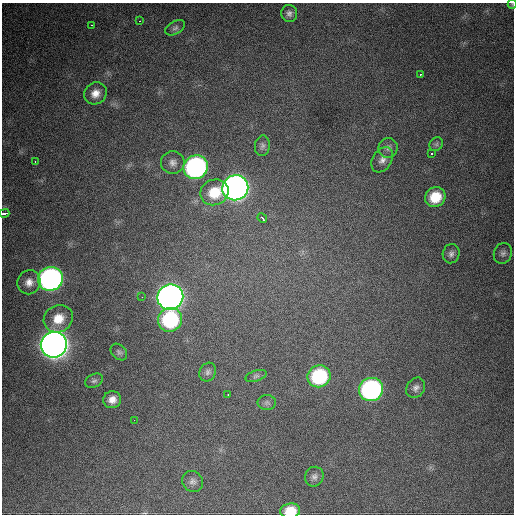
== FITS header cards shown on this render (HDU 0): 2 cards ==
NAXIS1  =                  512 / Axis length
NAXIS2  =                  512 / Axis length

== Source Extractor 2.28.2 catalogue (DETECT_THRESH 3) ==
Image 512 x 512 px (HDU 0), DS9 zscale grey, 1 PNG px = 1 image px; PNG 516 x 516 px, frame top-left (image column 1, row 512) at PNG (2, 3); each listed source drawn as its Kron ellipse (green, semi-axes under 4 px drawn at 4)
Background 1060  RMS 27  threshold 81.4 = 3 sigma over >= 5 px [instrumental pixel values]
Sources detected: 43; all 43 listed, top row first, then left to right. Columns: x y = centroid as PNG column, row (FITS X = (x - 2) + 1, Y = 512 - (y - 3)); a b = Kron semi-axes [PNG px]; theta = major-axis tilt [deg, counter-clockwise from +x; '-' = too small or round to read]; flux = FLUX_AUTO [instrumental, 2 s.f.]
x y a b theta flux
512 4 5 4 - 1.8e+03
289 13 8 8 - 7.2e+03
140 21 3 2 - 5.0e+03
92 25 3 2 - 2.4e+03
175 28 11 6 29 5.8e+03
420 74 3 3 - 1.1e+04
95 93 12 10 38 1.7e+04
436 144 7 6 - 4.5e+03
262 146 10 7 84 6.1e+03
388 148 10 9 - 8.7e+03
432 154 3 3 - 8.2e+03
382 160 14 9 57 1.3e+04
35 161 3 2 - 6.4e+03
173 163 12 11 - 1.2e+04
196 167 12 11 - 5.2e+05
235 188 13 12 - 1.5e+06
214 192 14 12 22 5.0e+04
435 197 10 9 - 4.6e+04
4 213 5 3 - 1.4e+04
262 218 5 3 - 7.1e+03
503 253 10 9 - 7.7e+03
451 254 9 8 - 7.3e+03
50 279 12 12 - 7.2e+05
29 282 12 11 - 1.6e+04
142 297 3 2 - 2.5e+03
170 297 13 12 - 1.6e+06
58 319 15 13 28 3.5e+04
170 320 12 11 - 1.7e+05
54 345 13 12 - 2.6e+06
119 352 9 7 -45 4.7e+03
208 372 10 8 61 6.7e+03
256 376 11 5 18 4.8e+03
319 376 11 11 - 1.5e+05
94 381 9 6 26 5.6e+03
416 388 11 8 54 8.5e+03
371 389 12 11 - 4.4e+05
228 394 3 2 - 4.2e+03
112 400 9 8 - 1.4e+04
267 402 9 7 2 5.4e+03
134 420 2 2 - 2.6e+03
314 477 10 9 - 7.8e+03
192 481 11 10 - 8.9e+03
290 511 10 7 8 3.8e+04
At the frame edge (FLAGS 8, measured only in part): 3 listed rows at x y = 512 4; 4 213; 290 511